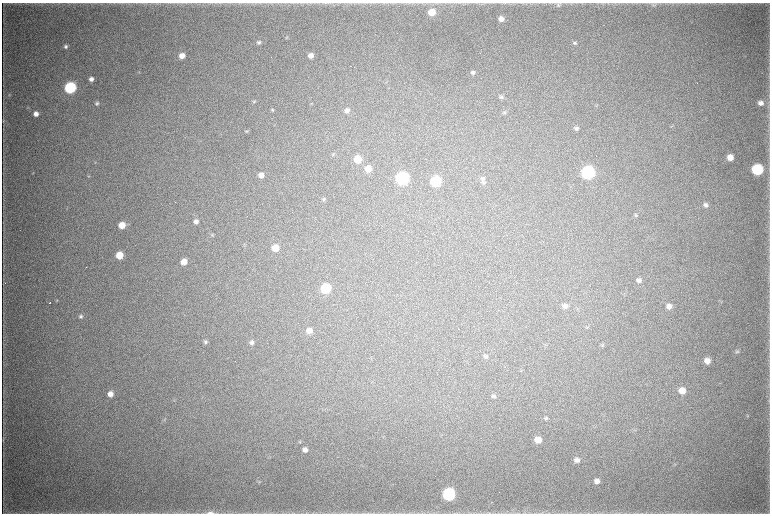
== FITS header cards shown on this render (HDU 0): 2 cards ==
NAXIS1  =                 1536 / length of data axis 1
NAXIS2  =                 1023 / length of data axis 2

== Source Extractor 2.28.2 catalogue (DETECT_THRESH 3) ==
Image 1536 x 1023 px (HDU 0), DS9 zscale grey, zoomed out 1/2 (1 PNG px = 2 x 2 image px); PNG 772 x 516 px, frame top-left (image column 1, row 1022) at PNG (2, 3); no overlay
Background 4820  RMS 40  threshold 120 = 3 sigma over >= 5 px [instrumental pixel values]
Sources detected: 86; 6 cannot appear on this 1/2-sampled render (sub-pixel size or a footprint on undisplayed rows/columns) and are not listed; the other 80 listed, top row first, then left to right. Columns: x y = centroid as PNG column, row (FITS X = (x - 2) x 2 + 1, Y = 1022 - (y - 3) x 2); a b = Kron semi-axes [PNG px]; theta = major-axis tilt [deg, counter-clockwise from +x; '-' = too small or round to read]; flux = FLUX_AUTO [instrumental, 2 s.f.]
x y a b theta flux
558 5 6 6 - 1.8e+04
654 5 6 4 19 1.4e+04
432 12 6 5 - 1.5e+05
501 19 5 5 - 5.7e+04
287 37 5 4 - 8.9e+03
259 42 5 5 - 1.8e+04
574 43 6 4 1 1.5e+04
66 46 5 4 - 2.0e+04
310 55 5 5 - 5.1e+04
182 56 5 5 - 7.2e+04
473 72 5 5 - 2.3e+04
91 79 5 4 - 3.5e+04
387 81 3 2 - 4.3e+03
70 88 6 6 - 1.0e+06
9 95 5 4 - 8.8e+03
501 97 6 5 - 1.8e+04
254 101 5 4 - 1.1e+04
403 102 3 2 - 3.5e+03
97 103 5 4 - 1.5e+04
761 103 7 6 - 4.7e+04
28 107 4 3 - 6.6e+03
272 110 5 4 - 1.0e+04
347 110 6 5 - 3.3e+04
504 112 6 4 -9 1.3e+04
36 114 5 5 - 5.0e+04
3 121 4 3 - 6.8e+03
576 128 6 5 - 2.4e+04
247 131 6 4 21 1.1e+04
333 154 5 3 - 7.0e+03
730 157 5 5 - 8.9e+04
357 159 6 6 - 1.5e+05
368 169 6 6 - 9.9e+04
757 169 6 6 - 9.1e+05
588 172 7 6 - 1.7e+06
33 173 4 2 - 5.3e+03
261 175 5 5 - 5.4e+04
88 176 5 3 - 7.9e+03
402 178 6 6 - 1.4e+06
482 178 6 5 - 1.7e+04
435 181 6 6 - 6.2e+05
483 182 7 5 -42 1.8e+04
324 199 6 4 22 1.4e+04
706 205 6 5 - 2.8e+04
636 215 5 4 - 1.1e+04
196 221 6 5 - 3.3e+04
122 225 6 5 - 1.2e+05
212 235 5 4 - 1.1e+04
244 246 3 3 - 6.9e+03
275 248 6 6 - 1.2e+05
119 255 6 5 - 1.6e+05
184 262 6 5 - 7.6e+04
86 267 3 1 - 2.5e+03
639 280 6 6 - 3.5e+04
326 288 6 6 - 4.4e+05
57 300 3 3 - 6.3e+03
50 303 2 1 - 7.9e+03
565 306 6 5 - 3.6e+04
669 306 6 5 - 4.5e+04
81 316 5 5 - 2.1e+04
309 330 6 6 - 5.1e+04
205 342 6 5 - 1.8e+04
252 342 6 5 - 2.6e+04
602 345 4 3 - 8.3e+03
737 351 6 4 4 1.5e+04
486 356 6 5 - 2.0e+04
707 361 6 5 - 7.0e+04
682 391 6 6 - 8.7e+04
110 394 6 5 - 6.3e+04
493 396 6 5 - 1.7e+04
748 416 4 3 - 8.3e+03
546 418 6 5 - 1.6e+04
3 440 5 2 - 7.4e+03
538 440 6 5 - 8.7e+04
300 441 5 4 - 1.0e+04
305 450 5 5 - 3.8e+04
577 460 6 5 - 3.7e+04
597 481 6 5 - 4.5e+04
259 482 5 3 - 9.7e+03
449 494 7 6 - 1.4e+06
210 513 13 4 0 4.6e+04
At the frame edge (FLAGS 8, measured only in part): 1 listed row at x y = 210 513
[6 sub-pixel or undisplayed-footprint detections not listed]